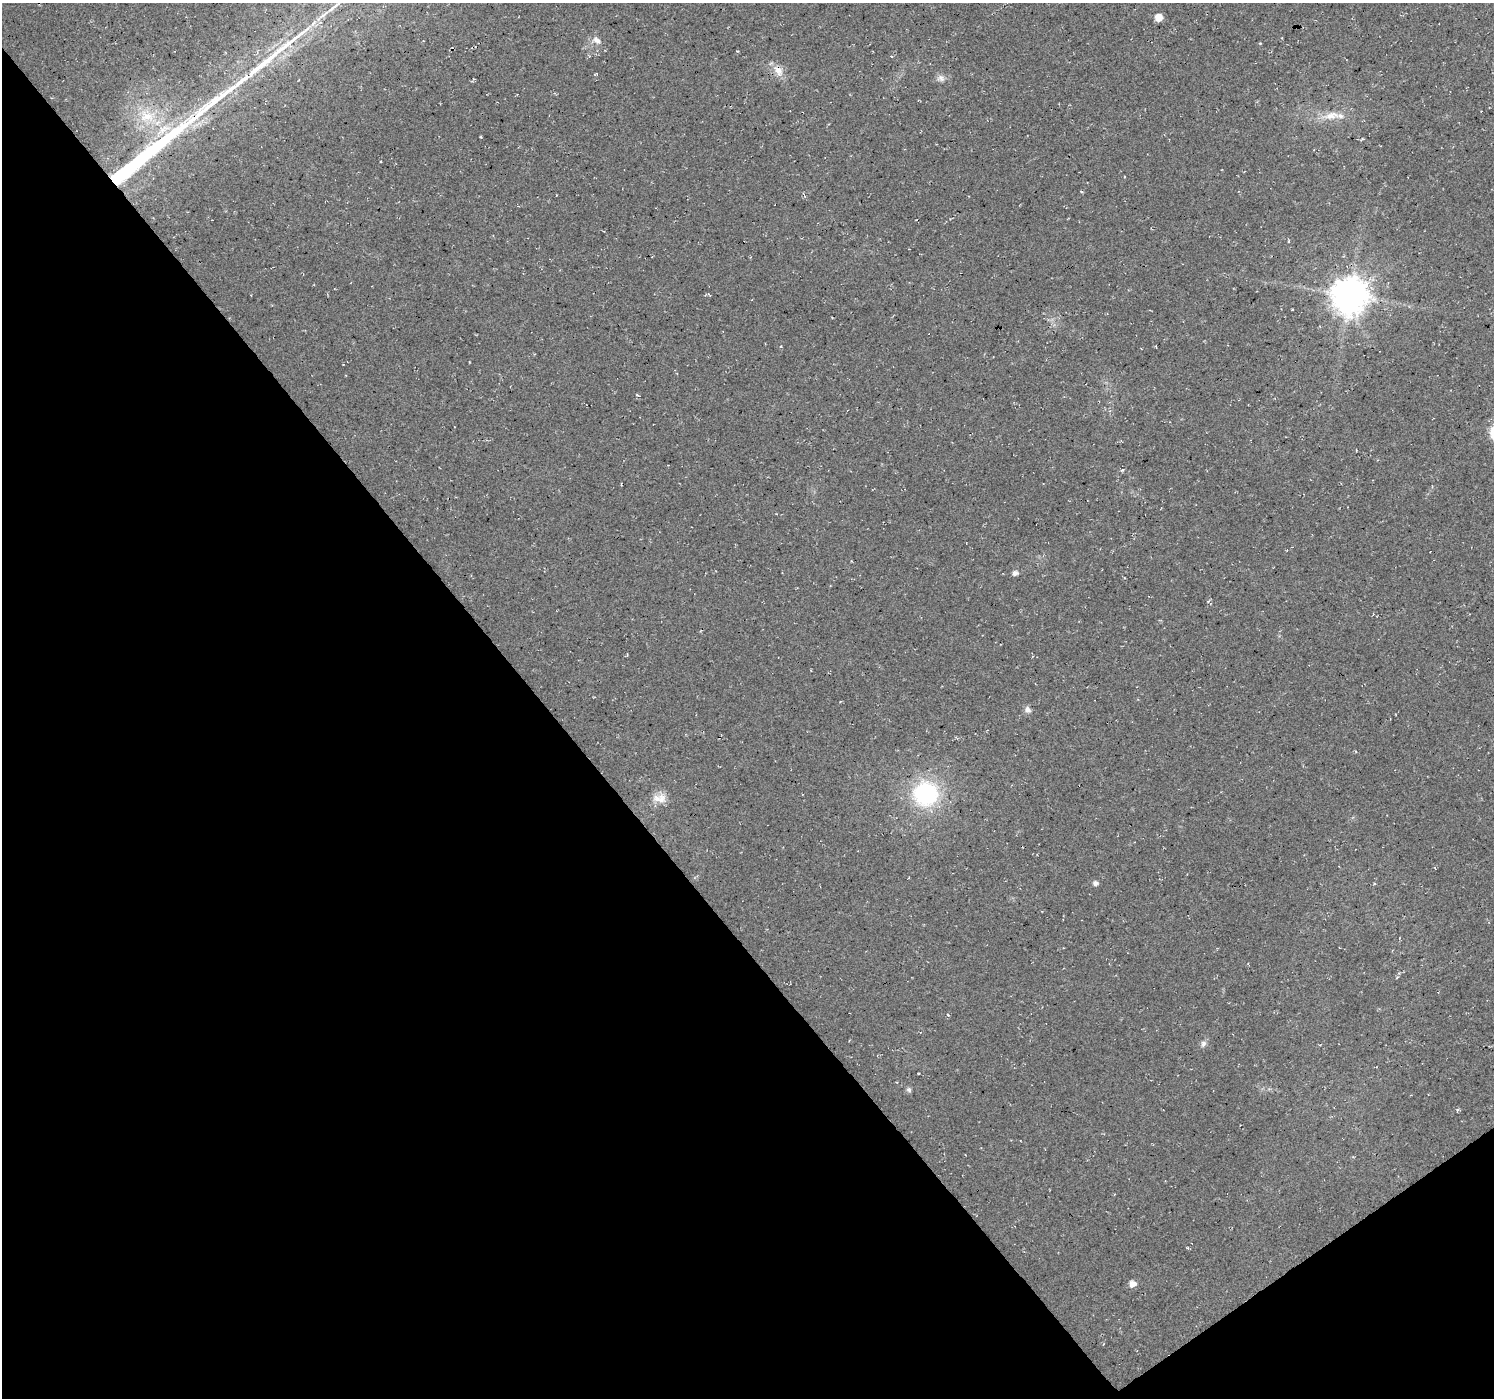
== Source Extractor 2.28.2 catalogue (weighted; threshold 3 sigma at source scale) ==
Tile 14 of 4 x 4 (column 2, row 4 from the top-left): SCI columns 1497-2988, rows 197-1592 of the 5972 x 5912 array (HDU 1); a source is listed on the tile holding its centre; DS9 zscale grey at full resolution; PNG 1496 x 1400 px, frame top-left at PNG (2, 3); no overlay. Shown black and unused: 39% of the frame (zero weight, under 3 of 4 exposures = <1% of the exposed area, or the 3 px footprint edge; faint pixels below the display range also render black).
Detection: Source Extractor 2.28.2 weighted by HDU 2 'WHT'; one run over the whole footprint, this tile lists its part. Background 0.0202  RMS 0.0055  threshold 0.0249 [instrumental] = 3 sigma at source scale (4.5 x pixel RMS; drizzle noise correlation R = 1.50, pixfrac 1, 0.0396/0.0396 arcsec/px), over >= 5 px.
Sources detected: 27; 2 cosmic-ray / hot-pixel residue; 3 long thin detections or spike segments (spike, bleed or trail) — not listed; the other 22 listed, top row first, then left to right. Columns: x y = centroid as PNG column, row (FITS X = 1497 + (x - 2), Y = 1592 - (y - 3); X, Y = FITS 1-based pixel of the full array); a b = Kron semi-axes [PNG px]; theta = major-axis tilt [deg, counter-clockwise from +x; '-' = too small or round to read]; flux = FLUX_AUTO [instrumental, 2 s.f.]
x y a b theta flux
334 7 29 5 39 6.7
1158 17 5 5 - 8.2
596 40 13 8 -48 3.2
1260 43 4 3 - 0.48
778 71 17 10 -57 5.6
941 78 11 8 -14 2.6
242 80 31 6 40 6.9
1332 115 25 10 9 8.5
146 116 21 15 -4 13
1289 241 4 2 - 0.54
1350 295 11 10 - 1300
1292 309 3 2 - 0.63
1122 470 5 4 - 0.82
1015 573 6 5 - 2.4
1027 710 8 7 - 2.3
925 794 29 28 - 54
661 799 17 11 61 5.9
1095 883 5 5 - 2
948 1015 5 3 - 0.48
1203 1044 10 7 63 1.9
909 1090 7 6 - 1.2
1132 1283 6 6 - 4.1
Overlapping masked pixels (flux is a lower limit): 1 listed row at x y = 778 71